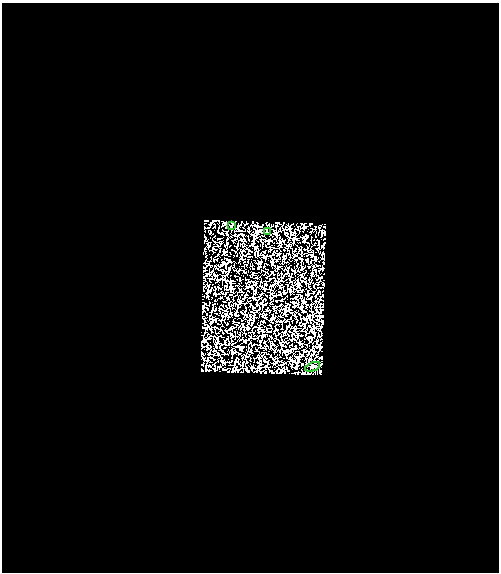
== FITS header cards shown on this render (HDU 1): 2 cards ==
NAXIS1  =                  497
NAXIS2  =                  570

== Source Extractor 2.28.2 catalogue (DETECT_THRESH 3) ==
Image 497 x 570 px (HDU 1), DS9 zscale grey, 1 PNG px = 1 image px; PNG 501 x 574 px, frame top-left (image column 1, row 570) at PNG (2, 3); each listed source drawn as its Kron ellipse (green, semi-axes under 4 px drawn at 4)
Background 0.574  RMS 1.9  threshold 5.64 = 3 sigma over >= 5 px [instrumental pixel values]
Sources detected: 3; all 3 listed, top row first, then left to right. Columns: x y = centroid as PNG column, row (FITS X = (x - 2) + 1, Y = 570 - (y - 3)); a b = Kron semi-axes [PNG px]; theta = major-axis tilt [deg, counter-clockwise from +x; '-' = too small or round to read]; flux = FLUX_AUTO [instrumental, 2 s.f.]
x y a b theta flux
231 226 3 2 - 120
267 231 4 2 - 70
313 367 8 4 20 120